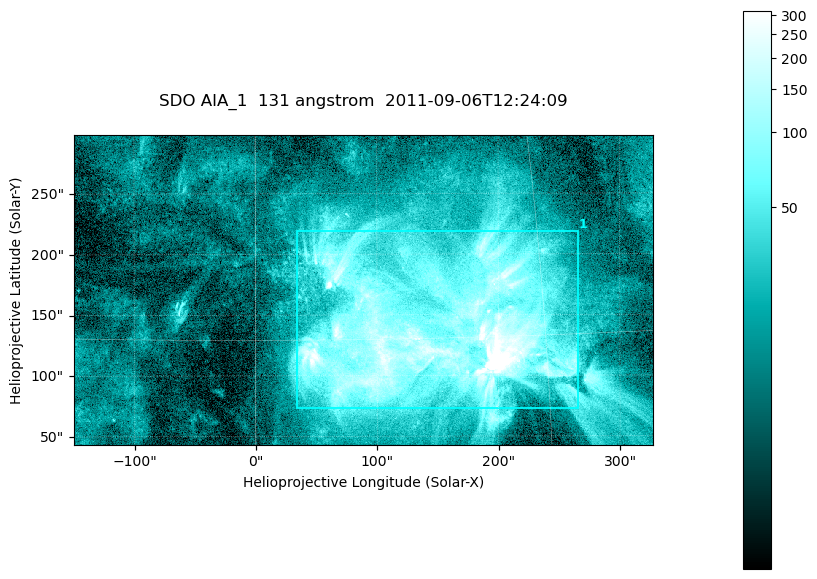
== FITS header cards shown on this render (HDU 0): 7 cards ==
TELESCOP= 'SDO     '           /
INSTRUME= 'AIA_1   '           /
WAVELNTH=                  131 /
WAVEUNIT= 'angstrom'           /
DATE-OBS= '2011-09-06T12:24:09.62' /
CTYPE1  = 'HPLN-TAN'           /
CTYPE2  = 'HPLT-TAN'           /

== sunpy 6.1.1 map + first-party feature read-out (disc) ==
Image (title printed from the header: SDO AIA_1  131 angstrom  2011-09-06T12:24:09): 794 x 424 px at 0.601 arcsec/px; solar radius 952 arcsec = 1585 px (partial field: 4.3% of the solar disc is inside the frame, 100% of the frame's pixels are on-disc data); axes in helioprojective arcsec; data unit not stated in the header (colour bar unlabelled)
Pointing: header CRPIX1/2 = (2043.22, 2045.61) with CRVAL1/2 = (0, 0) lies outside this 794 x 424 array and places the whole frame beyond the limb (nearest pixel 1.29 R_sun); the SolarSoft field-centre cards XCEN/YCEN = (88.63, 170.5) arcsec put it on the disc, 1666 arcsec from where CRPIX/CRVAL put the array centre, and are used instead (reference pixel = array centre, CRVAL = XCEN/YCEN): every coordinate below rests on XCEN/YCEN
Orientation: roll -0.139 deg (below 1 deg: not rotated)
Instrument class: DISC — disc imager (sunpy class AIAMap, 131 A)
Bright regions (active regions / flare kernels): reference = the on-disc median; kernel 7 px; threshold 5 sigma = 66.4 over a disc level ~16.1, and >= 1.15x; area >= 336 px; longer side >= 5 px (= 3 arcsec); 1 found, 1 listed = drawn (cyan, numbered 1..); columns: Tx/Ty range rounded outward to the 2 arcsec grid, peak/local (2 s.f.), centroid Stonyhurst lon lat
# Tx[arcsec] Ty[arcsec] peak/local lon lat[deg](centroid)
1 34..266 72..220 45 +9 +15